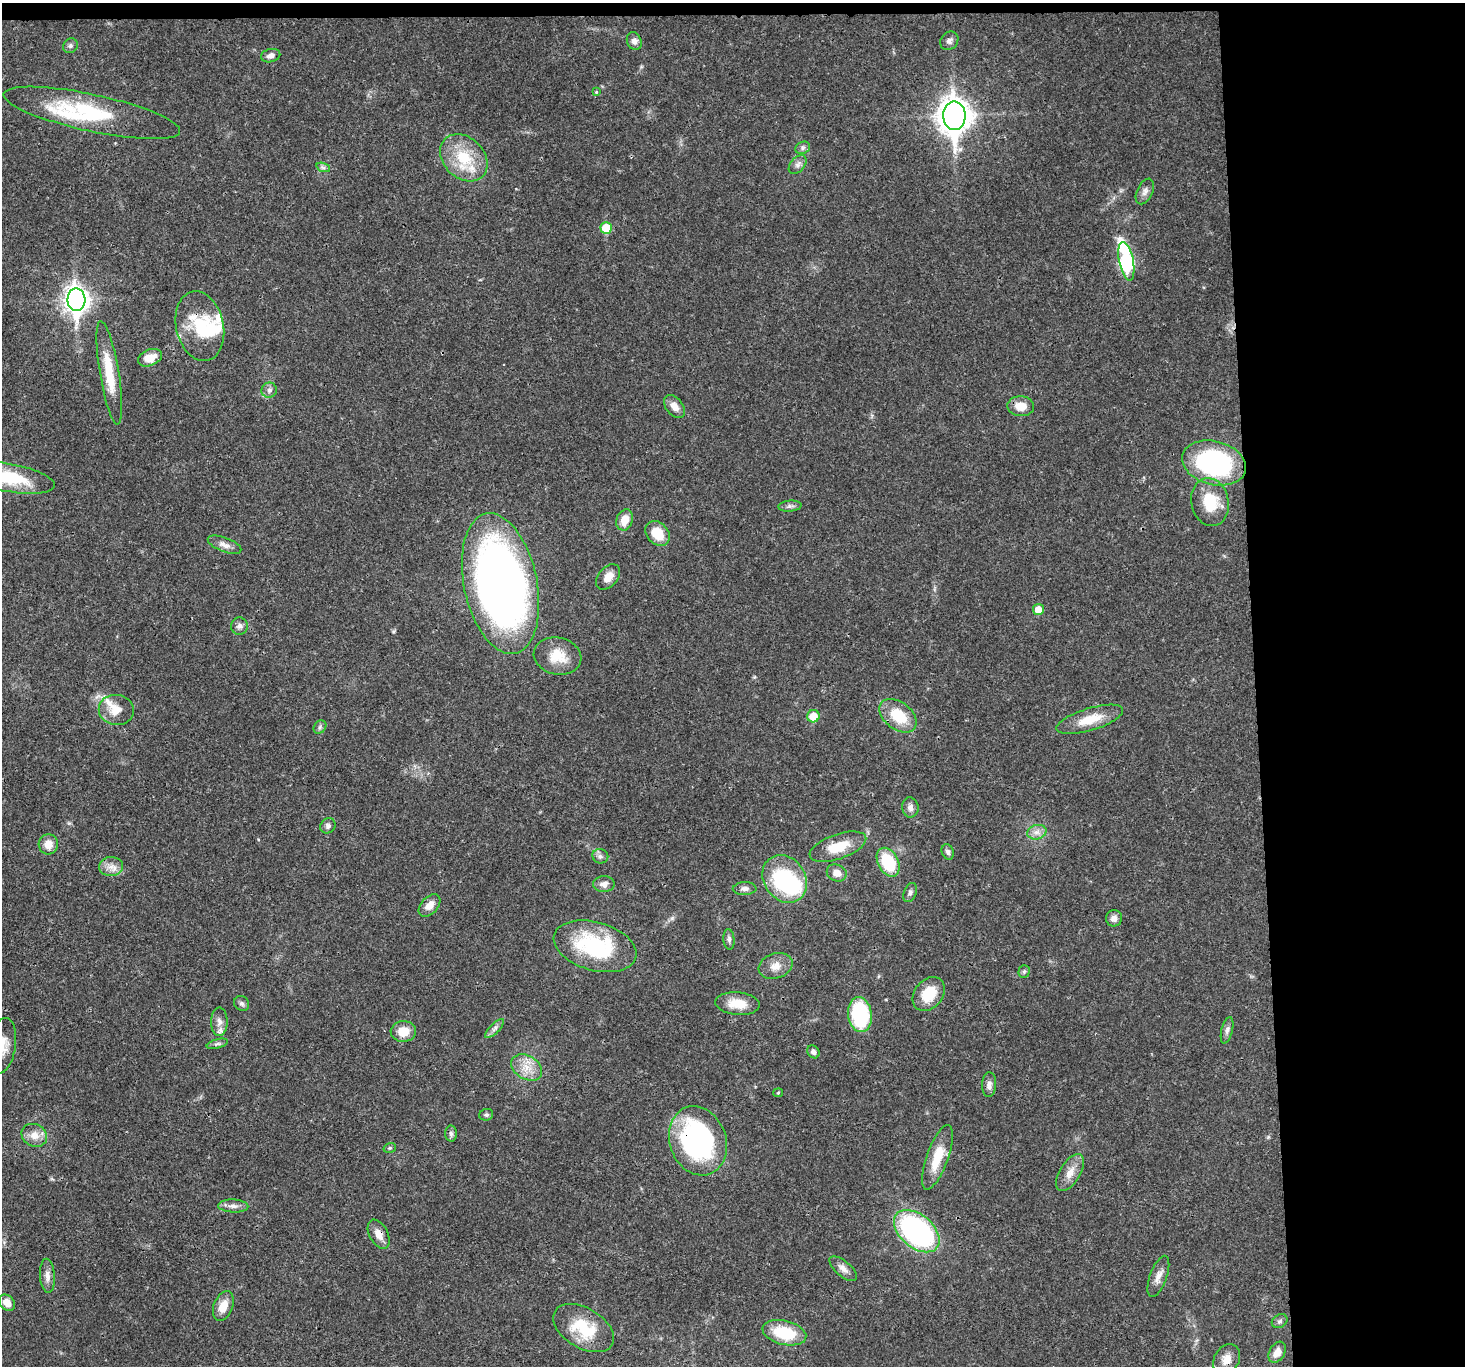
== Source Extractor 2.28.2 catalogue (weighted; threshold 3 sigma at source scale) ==
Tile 3 of 3 x 3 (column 3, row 1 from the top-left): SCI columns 2928-4390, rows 2876-4239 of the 4390 x 4366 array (HDU 1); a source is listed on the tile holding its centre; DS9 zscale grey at full resolution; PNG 1467 x 1368 px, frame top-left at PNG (2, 3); each listed source drawn as its Kron ellipse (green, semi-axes under 4 px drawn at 4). Shown black and unused: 15% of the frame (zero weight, under 3 of 4 exposures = <1% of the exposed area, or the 3 px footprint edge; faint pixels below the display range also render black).
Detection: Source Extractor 2.28.2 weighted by HDU 2 'WHT'; one run over the whole footprint, this tile lists its part. Background 0.0299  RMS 0.0024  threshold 0.0107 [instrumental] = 3 sigma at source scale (4.5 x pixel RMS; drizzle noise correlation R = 1.50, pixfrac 1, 0.05/0.05 arcsec/px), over >= 5 px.
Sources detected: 98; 2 inside a brighter object's white glare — neither listed nor drawn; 4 inside a brighter listed object's ellipse — not listed separately; the other 92 listed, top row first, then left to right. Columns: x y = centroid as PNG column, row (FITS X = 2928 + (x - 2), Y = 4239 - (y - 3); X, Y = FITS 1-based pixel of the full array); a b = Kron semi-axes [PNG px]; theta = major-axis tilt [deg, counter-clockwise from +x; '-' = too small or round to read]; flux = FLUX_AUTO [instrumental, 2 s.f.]
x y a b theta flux
634 41 9 7 -68 1.1
949 41 10 8 49 0.98
70 46 8 7 - 0.71
271 56 10 6 13 1.3
596 92 4 4 - 0.24
92 113 90 18 -12 20
954 116 14 11 -89 350
803 148 8 6 22 0.64
464 158 27 20 -44 10
798 164 11 7 49 1.1
323 167 7 4 -19 0.54
1145 191 14 7 64 1.2
606 228 6 5 - 7.5
1126 261 19 7 -78 35
76 300 11 9 -88 200
200 326 35 24 -78 12
150 358 12 8 23 3.1
109 373 52 9 -81 7.6
269 390 8 7 - 0.84
674 406 13 8 -51 1.9
1021 406 13 10 -3 3.3
1214 463 32 22 -14 37
9 478 46 14 -11 13
1210 502 24 18 -77 8.5
790 506 11 5 5 0.82
625 520 11 8 71 3
657 533 14 10 -48 5.5
225 545 17 7 -21 1.6
608 577 15 9 49 2.3
500 584 71 36 -78 180
1038 609 5 5 - 3.5
239 626 8 8 - 0.91
558 656 24 18 -12 5.6
116 710 17 15 -10 3.9
813 716 6 6 - 4.2
898 716 21 13 -38 7.9
1090 719 34 11 17 5.8
320 727 7 6 - 0.55
910 807 10 8 -84 1.2
328 826 8 7 - 0.78
1037 832 10 7 15 1.3
48 844 10 9 - 2.8
838 847 29 12 19 6.7
948 852 8 6 -71 0.75
600 856 8 7 - 0.81
888 862 15 10 -63 11
111 867 12 9 3 1.9
837 873 10 8 -24 2.1
785 879 25 20 -56 25
604 884 11 8 1 1.4
745 889 12 6 2 1
910 892 10 6 68 0.74
429 906 13 8 46 2.1
1114 918 8 8 - 1.4
729 939 10 5 -85 0.71
595 946 42 24 -16 24
776 966 17 12 18 2.7
1024 972 6 5 - 0.41
929 994 19 14 50 7
242 1004 8 7 - 0.65
737 1004 22 11 -5 4.4
860 1014 17 12 -83 18
219 1022 14 8 90 1.6
495 1029 12 4 45 0.87
1227 1030 13 5 76 0.89
403 1031 12 10 2 3.9
217 1044 11 4 15 0.65
2 1046 28 13 80 4.7
813 1052 7 5 -48 0.77
527 1067 16 11 -32 3.5
989 1085 12 7 87 1.2
778 1093 5 4 - 0.26
486 1115 7 5 21 0.52
451 1134 8 6 -88 0.72
34 1135 13 11 -26 2.6
698 1141 35 28 -70 46
390 1148 6 5 - 0.4
937 1157 34 10 70 6.6
1070 1173 21 10 59 2.8
233 1206 15 6 -3 1.4
917 1231 26 16 -40 54
379 1234 15 9 -61 2.3
843 1269 17 7 -40 1.5
47 1276 17 7 -86 1.5
1158 1276 22 8 70 2.1
7 1303 9 7 -46 2.3
223 1306 15 9 68 3.2
1280 1321 8 6 32 0.59
584 1328 33 20 -31 10
784 1333 22 12 -14 10
1277 1352 11 7 59 2
1227 1359 16 12 60 2.9
Overlapping masked pixels (flux is a lower limit): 5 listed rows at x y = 954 116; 109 373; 698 1141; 379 1234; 1227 1359
Isophote crosses this tile's border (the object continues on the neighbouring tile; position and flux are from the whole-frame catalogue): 2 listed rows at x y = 9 478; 2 1046